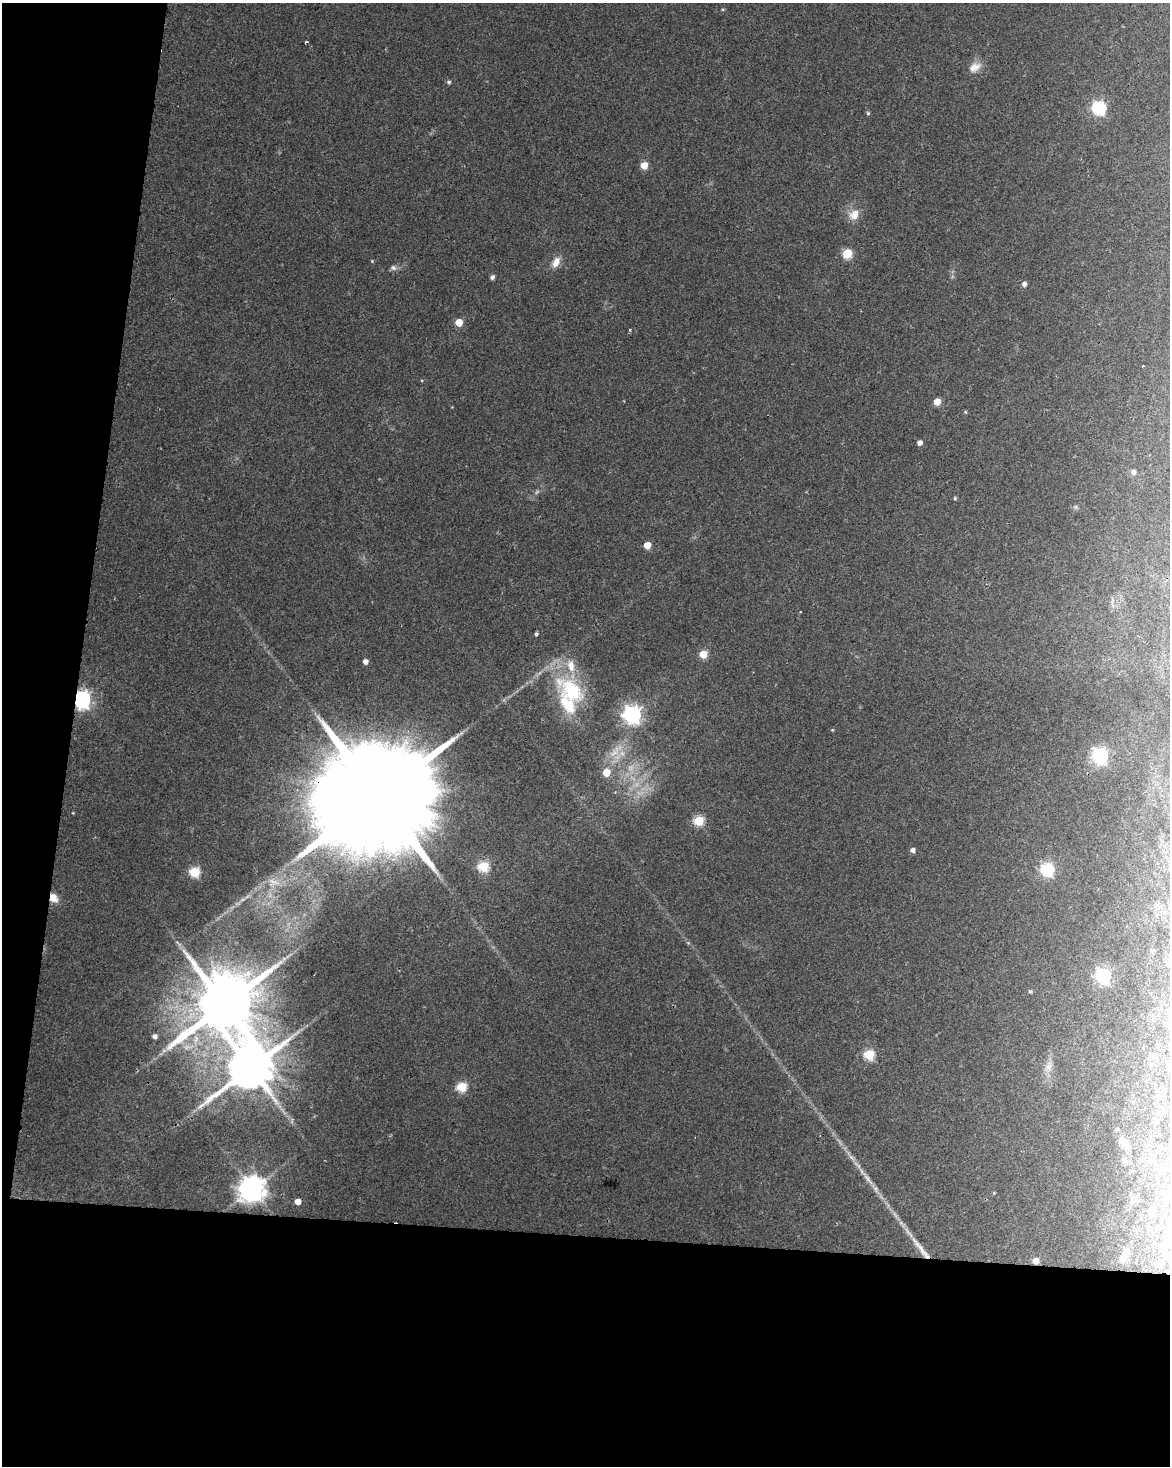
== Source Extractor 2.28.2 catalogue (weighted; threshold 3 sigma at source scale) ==
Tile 9 of 4 x 3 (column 1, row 3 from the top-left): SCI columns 7-1174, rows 284-1747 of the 4677 x 4900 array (HDU 1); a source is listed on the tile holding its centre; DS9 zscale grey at full resolution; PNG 1172 x 1468 px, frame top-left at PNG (2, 3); no overlay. Shown black and unused: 22% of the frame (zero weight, under 2 of 3 exposures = <1% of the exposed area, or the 3 px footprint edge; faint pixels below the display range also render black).
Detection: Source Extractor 2.28.2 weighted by HDU 2 'WHT'; one run over the whole footprint, this tile lists its part. Background 0.0368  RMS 0.0047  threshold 0.0212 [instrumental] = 3 sigma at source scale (4.5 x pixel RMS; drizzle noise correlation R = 1.50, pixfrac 1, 0.0396/0.0396 arcsec/px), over >= 5 px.
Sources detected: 67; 4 too faint to see at this stretch — not listed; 3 inside a brighter listed object's ellipse — not listed separately; the other 60 listed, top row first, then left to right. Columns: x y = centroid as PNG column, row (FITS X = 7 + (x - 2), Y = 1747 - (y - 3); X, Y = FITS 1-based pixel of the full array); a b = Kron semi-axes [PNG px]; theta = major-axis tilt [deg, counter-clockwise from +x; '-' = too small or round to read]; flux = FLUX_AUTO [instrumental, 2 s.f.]
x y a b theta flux
306 42 3 3 - 0.98
974 67 17 11 30 4.7
449 82 5 5 - 1
1099 108 6 6 - 93
868 113 5 4 - 0.78
644 165 5 5 - 11
854 215 16 13 54 6.2
847 253 5 5 - 29
372 261 4 4 - 0.43
556 262 14 9 61 4.6
393 268 9 7 -22 1.6
492 277 5 4 - 1.6
1024 284 5 5 - 1.9
459 322 5 5 - 11
937 402 5 5 - 8.2
965 412 4 4 - 0.52
920 443 4 4 - 2.6
1133 472 5 5 - 2.2
955 498 5 4 - 0.53
1076 507 6 5 - 0.86
647 545 5 5 - 9.6
536 634 4 3 - 1.1
703 654 5 5 - 15
365 661 5 4 - 3.1
572 691 51 32 -44 43
82 699 7 6 - 240
632 714 7 7 - 230
832 730 4 3 - 0.43
614 752 25 12 49 9.8
1100 756 7 6 - 130
606 772 5 5 - 12
378 796 38 25 78 24000
73 813 4 3 - 0.37
699 821 5 5 - 33
913 850 5 4 - 2.4
483 866 6 5 - 39
1047 869 6 6 - 73
195 872 5 5 - 38
274 882 21 7 -18 4.3
53 898 9 7 -51 6.5
242 900 8 4 19 1.2
1103 976 6 6 - 110
1030 991 5 4 - 0.71
224 1004 18 16 60 4700
154 1036 4 4 - 1.9
869 1054 5 5 - 36
1048 1067 15 10 71 3.9
250 1068 15 12 47 2600
462 1087 5 5 - 32
1124 1143 20 10 -49 6.1
852 1158 14 5 -49 2.6
1125 1161 10 7 -30 1.8
867 1178 20 6 -52 4.3
252 1189 8 8 - 640
994 1193 4 3 - 0.41
298 1201 5 4 - 5.3
920 1248 29 7 -54 6.9
1165 1249 41 16 -90 28
1124 1255 16 8 54 3.3
1036 1261 5 5 - 5.6
Overlapping masked pixels (flux is a lower limit): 5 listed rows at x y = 82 699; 378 796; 53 898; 920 1248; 1036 1261
Isophote crosses this tile's border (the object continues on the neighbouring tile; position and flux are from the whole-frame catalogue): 1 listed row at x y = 1124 1143
Unlisted compact peaks at least as high as the median listed source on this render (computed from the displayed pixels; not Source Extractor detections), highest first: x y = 630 330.